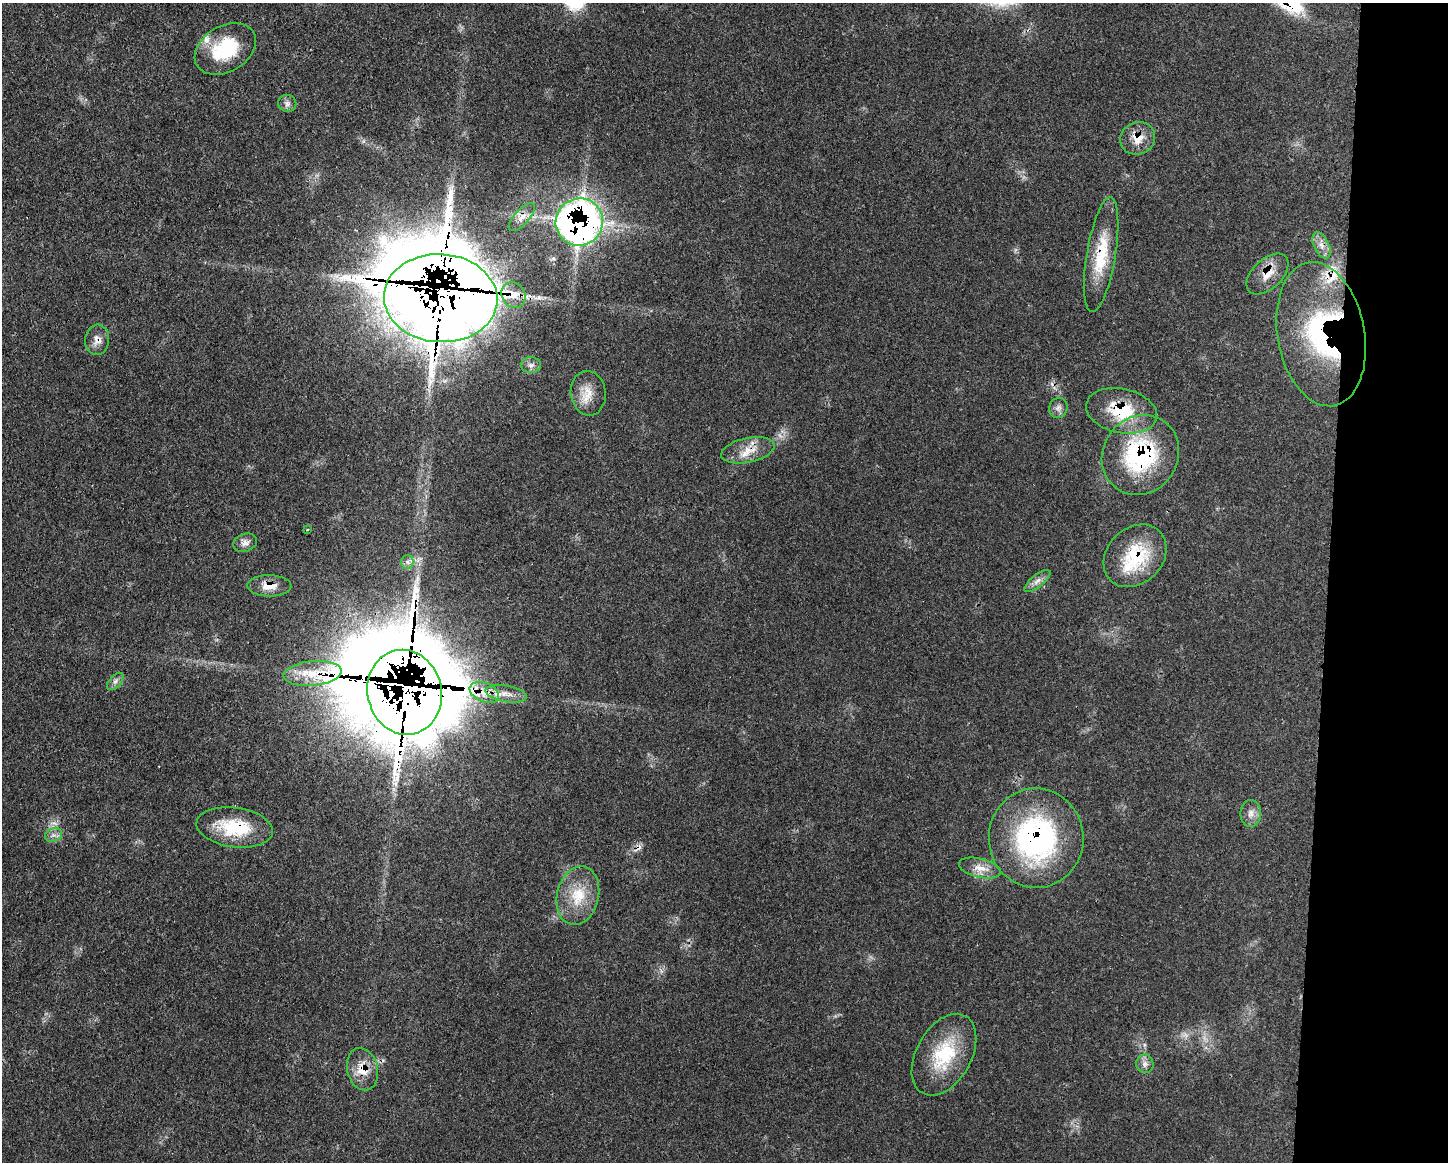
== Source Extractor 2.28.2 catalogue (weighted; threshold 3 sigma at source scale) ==
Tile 9 of 3 x 4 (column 3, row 3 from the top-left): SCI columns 3006-4451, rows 1168-2327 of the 4688 x 4663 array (HDU 1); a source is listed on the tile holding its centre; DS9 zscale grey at full resolution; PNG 1450 x 1164 px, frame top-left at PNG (2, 3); each listed source drawn as its Kron ellipse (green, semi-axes under 4 px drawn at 4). Shown black and unused: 9% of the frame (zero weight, under 3 of 4 exposures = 2% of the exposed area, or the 3 px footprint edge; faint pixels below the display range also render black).
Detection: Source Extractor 2.28.2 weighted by HDU 2 'WHT'; one run over the whole footprint, this tile lists its part. Background 0.0546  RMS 0.0033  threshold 0.0147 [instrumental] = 3 sigma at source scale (4.5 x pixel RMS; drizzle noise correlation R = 1.50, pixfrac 1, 0.05/0.05 arcsec/px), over >= 5 px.
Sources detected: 50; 1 too faint to see at this stretch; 1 inside a brighter object's white glare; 2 cosmic-ray / hot-pixel residue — neither listed nor drawn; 8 inside a brighter listed object's ellipse — not listed separately; the other 38 listed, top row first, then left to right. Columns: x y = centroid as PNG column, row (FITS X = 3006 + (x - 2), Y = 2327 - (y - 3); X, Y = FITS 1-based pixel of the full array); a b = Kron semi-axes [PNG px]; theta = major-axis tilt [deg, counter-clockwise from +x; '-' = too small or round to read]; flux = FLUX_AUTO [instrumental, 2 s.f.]
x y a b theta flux
225 49 33 23 31 21
287 103 9 8 - 1.4
1138 138 18 16 25 5.3
522 217 17 7 47 2.8
579 222 24 23 - 180
1321 245 14 7 -64 2.5
1101 255 58 14 81 15
1267 274 25 14 44 6
513 295 13 11 -55 4.3
441 298 57 44 -4 1700
1321 334 73 43 -80 62
97 340 15 12 85 2.9
531 365 10 7 0 1.5
588 393 22 17 -82 5.8
1058 408 10 9 - 1.6
1122 411 36 22 -12 17
748 450 27 12 12 5.9
1140 455 41 37 55 42
307 530 3 2 - 0.6
245 543 12 8 20 1.8
1135 556 34 27 45 19
407 562 7 6 - 1
1037 581 16 6 38 2
269 586 22 10 -1 4.4
313 673 29 12 6 9.1
115 681 10 5 47 1.3
405 692 42 37 -77 1700
484 692 15 9 -24 5
506 694 21 8 -10 3.6
1251 813 13 10 -89 2.6
235 827 38 19 -8 18
53 835 9 6 19 1.5
1036 838 50 47 -89 67
980 868 21 9 -13 4.1
578 896 30 21 77 11
944 1055 44 27 61 20
1145 1064 9 8 - 1.8
362 1069 21 15 -77 6.4
Overlapping masked pixels (flux is a lower limit): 19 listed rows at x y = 1138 138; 579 222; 1101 255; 1267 274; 513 295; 441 298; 1321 334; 97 340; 1122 411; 748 450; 1140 455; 1135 556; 269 586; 313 673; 405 692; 484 692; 235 827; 1036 838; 362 1069